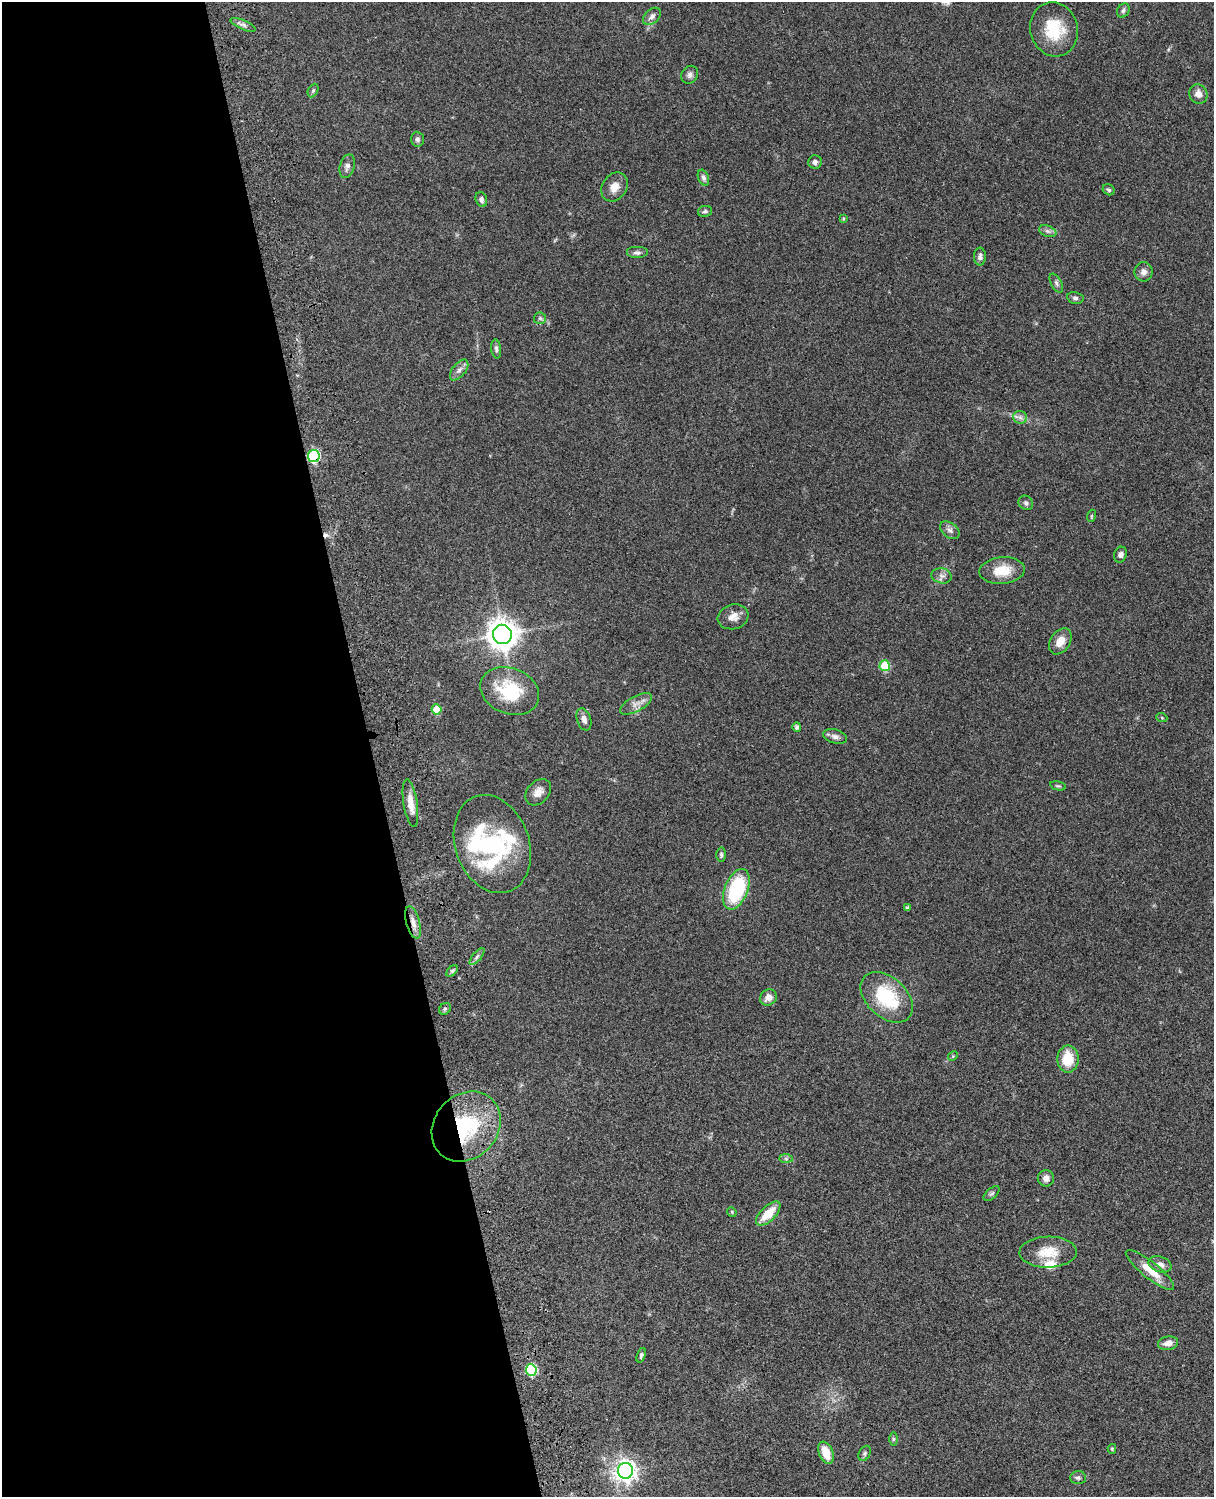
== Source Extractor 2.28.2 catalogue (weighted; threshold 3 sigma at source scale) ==
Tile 5 of 4 x 3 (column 1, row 2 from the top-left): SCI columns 121-1332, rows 1773-3267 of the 5086 x 4926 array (HDU 1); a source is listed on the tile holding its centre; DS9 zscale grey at full resolution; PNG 1216 x 1499 px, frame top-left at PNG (2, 2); each listed source drawn as its Kron ellipse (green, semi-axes under 4 px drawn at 4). Shown black and unused: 31% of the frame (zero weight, under 3 of 4 exposures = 6% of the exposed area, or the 3 px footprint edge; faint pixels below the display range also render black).
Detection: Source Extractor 2.28.2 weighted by HDU 2 'WHT'; one run over the whole footprint, this tile lists its part. Background 0.0961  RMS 0.0063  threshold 0.0282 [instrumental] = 3 sigma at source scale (4.5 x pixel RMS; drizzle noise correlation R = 1.50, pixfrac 1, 0.05/0.05 arcsec/px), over >= 5 px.
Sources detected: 81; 1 cosmic-ray / hot-pixel residue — neither listed nor drawn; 3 inside a brighter listed object's ellipse — not listed separately; the other 77 listed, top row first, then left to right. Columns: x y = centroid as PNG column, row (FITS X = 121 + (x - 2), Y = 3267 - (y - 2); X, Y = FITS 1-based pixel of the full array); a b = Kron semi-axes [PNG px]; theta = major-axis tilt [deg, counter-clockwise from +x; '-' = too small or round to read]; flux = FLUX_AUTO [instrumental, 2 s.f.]
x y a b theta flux
1123 11 7 6 - 1.5
652 16 10 7 41 2.8
243 25 13 4 -23 2.1
1054 29 27 23 -73 23
690 75 9 8 - 2.3
313 90 7 5 64 1.1
1198 94 10 9 - 4.1
417 139 7 6 - 1.7
815 162 7 6 - 1.8
347 166 12 7 74 2.5
703 178 8 5 -69 1.8
614 187 15 12 55 6.4
1109 190 6 5 - 1.2
481 199 7 5 -72 2.2
705 211 7 5 10 1.2
843 218 4 3 - 0.56
1048 231 9 5 -20 1.8
637 253 11 6 0 2
980 256 9 6 90 2
1144 272 9 9 - 3.1
1056 283 10 5 -61 1.7
1075 298 8 6 -10 1.6
540 318 6 5 - 1.2
496 349 9 5 -82 1.5
459 370 12 6 52 2.9
1020 417 7 6 - 2.1
314 456 6 5 - 66
1026 503 8 6 -44 1.5
1091 516 6 3 71 0.68
950 530 11 7 -37 2.7
1120 555 8 6 72 2
1002 571 23 13 5 13
942 576 10 7 -11 2.7
733 617 15 12 17 5.4
502 634 9 9 - 830
1060 641 14 10 56 7.5
885 666 5 5 - 24
510 691 30 23 -22 34
636 704 17 7 29 4.5
437 709 5 5 - 14
1162 718 5 3 - 0.6
584 719 11 7 -72 3.5
797 727 5 4 - 1.4
835 736 12 7 -15 2.5
1058 786 8 4 -12 0.95
538 792 15 10 47 4.9
410 803 24 7 -81 7.8
492 844 50 37 -71 74
721 855 7 4 -89 1.1
736 889 21 11 68 49
908 908 4 4 - 2.1
413 922 16 7 -74 4.8
477 957 10 3 50 1.5
452 971 7 4 45 1.1
768 997 9 7 38 4.6
887 997 30 20 -42 35
445 1009 6 5 - 1.1
953 1056 5 4 - 0.69
1068 1059 13 10 90 15
466 1127 37 31 48 52
786 1159 7 4 -1 1.1
1046 1178 8 8 - 3.3
992 1194 10 5 40 1.3
732 1212 5 4 - 0.61
768 1214 15 7 44 12
1048 1252 29 15 1 14
1160 1264 11 7 -19 3.5
1150 1270 30 8 -39 11
1168 1343 10 7 9 4.5
641 1355 7 4 71 1.2
531 1370 6 5 - 49
893 1439 6 4 -90 0.91
1112 1449 5 4 - 0.81
826 1453 11 7 -67 12
865 1453 8 5 60 1.3
625 1471 8 7 - 370
1078 1478 8 6 2 1.6
Overlapping masked pixels (flux is a lower limit): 3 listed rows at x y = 314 456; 413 922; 466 1127